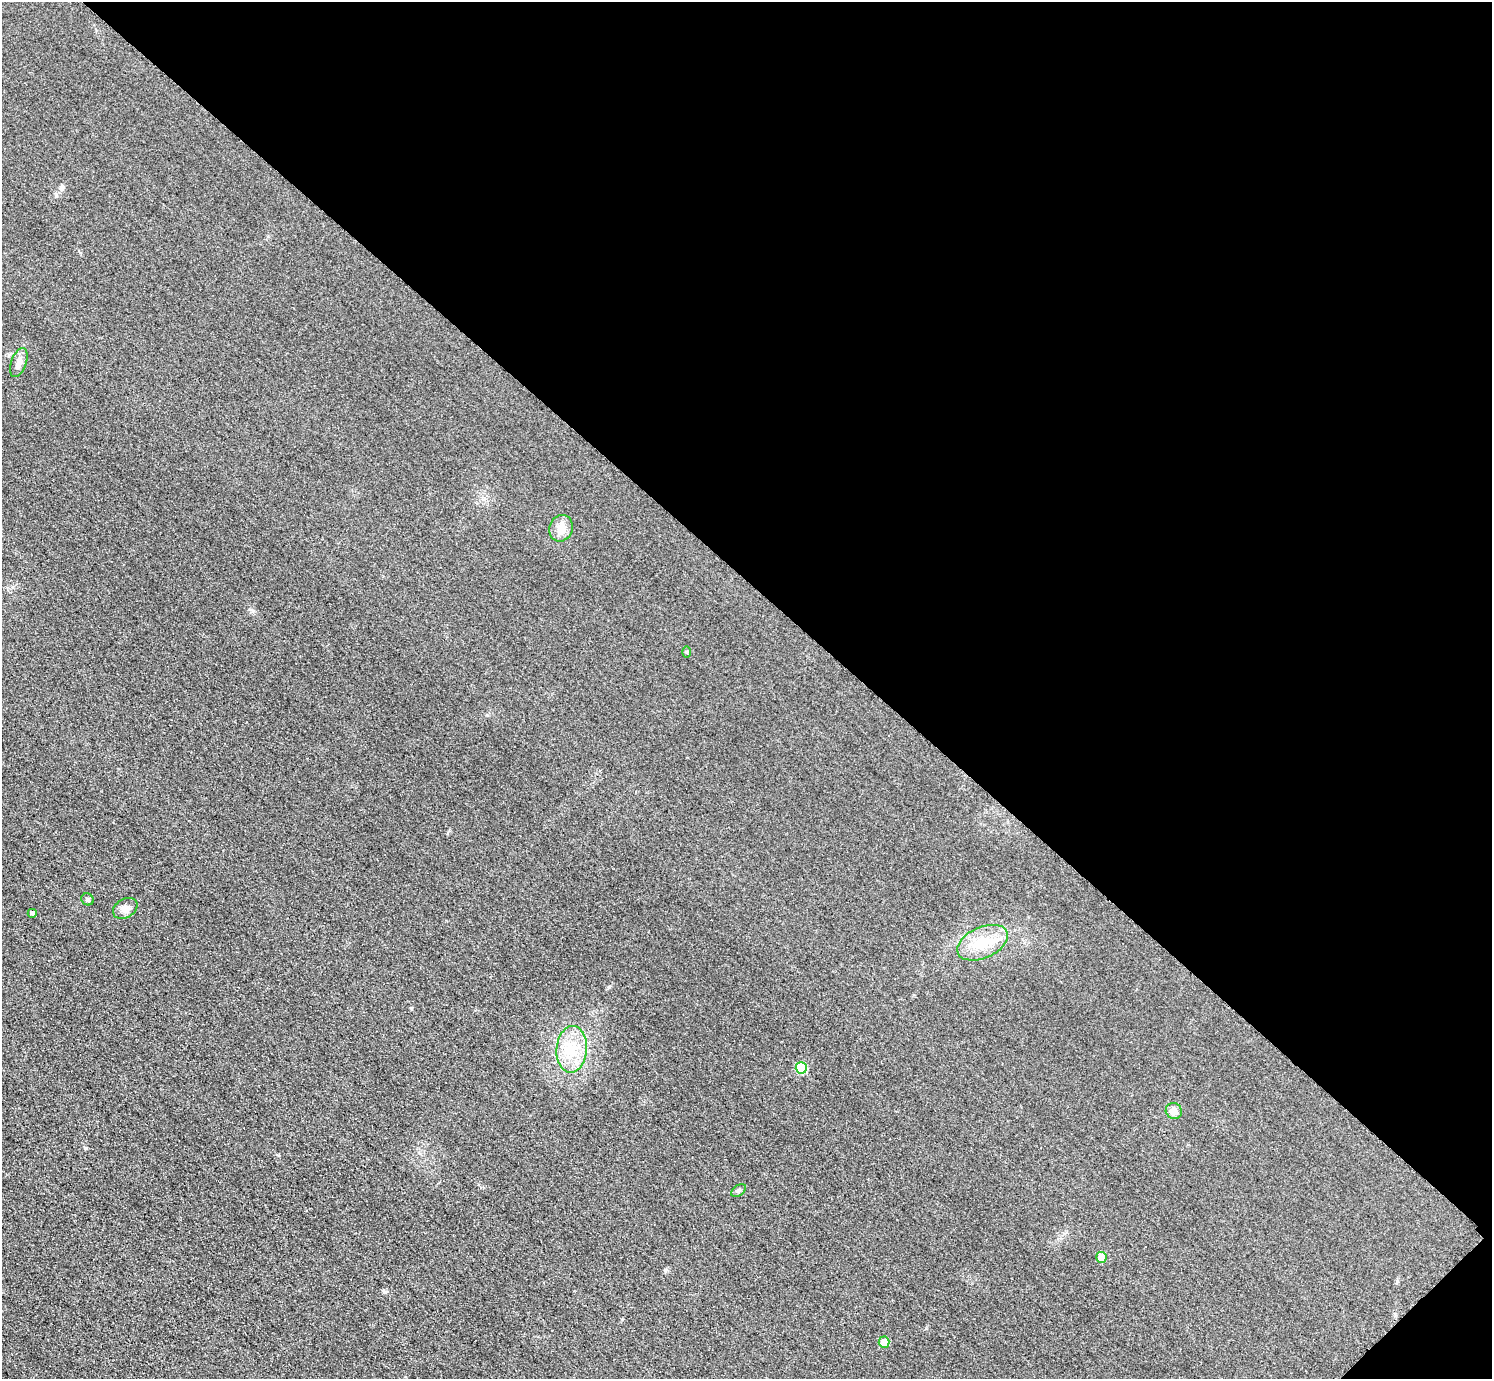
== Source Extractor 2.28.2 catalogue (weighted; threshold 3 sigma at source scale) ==
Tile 8 of 4 x 4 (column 4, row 2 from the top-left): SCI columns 4499-5988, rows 2938-4314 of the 6017 x 6017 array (HDU 1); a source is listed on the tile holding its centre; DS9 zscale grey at full resolution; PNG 1494 x 1381 px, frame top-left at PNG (2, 2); each listed source drawn as its Kron ellipse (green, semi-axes under 4 px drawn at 4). Shown black and unused: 43% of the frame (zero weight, under 3 of 4 exposures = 3% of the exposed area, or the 3 px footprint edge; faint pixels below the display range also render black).
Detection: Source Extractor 2.28.2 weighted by HDU 2 'WHT'; one run over the whole footprint, this tile lists its part. Background 0.0847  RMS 0.019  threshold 0.0851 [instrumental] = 3 sigma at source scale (4.5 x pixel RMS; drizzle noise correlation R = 1.50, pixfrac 1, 0.05/0.05 arcsec/px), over >= 5 px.
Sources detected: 13; all 13 listed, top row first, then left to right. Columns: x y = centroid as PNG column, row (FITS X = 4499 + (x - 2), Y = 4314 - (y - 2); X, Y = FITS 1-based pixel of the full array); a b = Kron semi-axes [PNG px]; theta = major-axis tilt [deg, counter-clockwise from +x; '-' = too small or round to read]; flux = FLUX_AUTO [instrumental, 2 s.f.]
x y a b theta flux
19 362 15 7 70 13
561 528 13 11 68 19
686 652 5 3 - 1.9
87 899 6 5 - 3.6
125 908 13 9 32 11
32 913 4 4 - 4.8
982 943 27 15 24 50
572 1049 23 15 85 51
801 1068 6 5 - 84
1174 1111 8 8 - 16
739 1190 8 5 35 3.9
1101 1257 5 5 - 28
884 1342 6 5 - 27
Unlisted compact peaks at least as high as the median listed source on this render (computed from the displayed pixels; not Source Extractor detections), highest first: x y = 384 1292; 609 987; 86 1148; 665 1270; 411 1008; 278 1155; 252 610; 56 196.